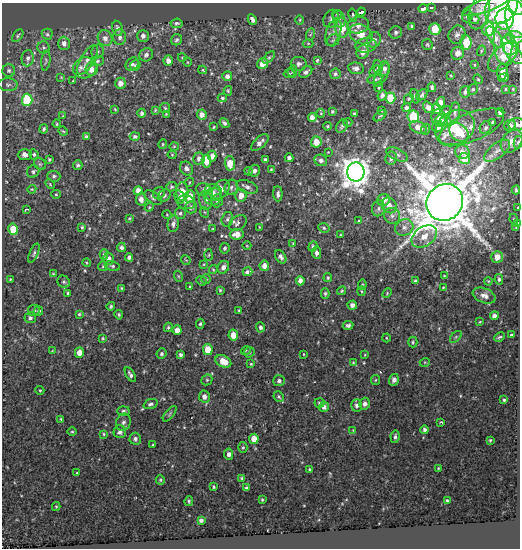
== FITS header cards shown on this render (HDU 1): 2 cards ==
NAXIS1  =                  518
NAXIS2  =                  546

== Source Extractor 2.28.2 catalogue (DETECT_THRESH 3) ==
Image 518 x 546 px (HDU 1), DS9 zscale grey, 1 PNG px = 1 image px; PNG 522 x 550 px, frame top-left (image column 1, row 546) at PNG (2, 3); each listed source drawn as its Kron ellipse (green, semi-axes under 4 px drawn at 4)
Background 0.0435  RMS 0.019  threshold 0.0576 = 3 sigma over >= 5 px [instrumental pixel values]
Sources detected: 357; all 357 listed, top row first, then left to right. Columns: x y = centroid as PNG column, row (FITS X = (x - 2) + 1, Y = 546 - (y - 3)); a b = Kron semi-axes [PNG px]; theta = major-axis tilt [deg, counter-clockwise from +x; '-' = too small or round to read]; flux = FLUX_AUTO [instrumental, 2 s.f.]
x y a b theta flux
517 5 9 7 -67 13
486 6 24 6 20 7.5
431 7 3 3 - 3.5
501 7 18 14 42 77
423 9 5 4 - 6.7
361 12 4 3 - 30
479 12 17 10 74 8.6
337 14 5 4 - 1.7
353 15 7 4 -76 2
467 16 6 5 - 3.5
331 19 9 7 65 4.4
339 19 8 6 -72 4.5
474 19 5 4 - 2.8
505 19 10 9 - 38
516 19 19 10 -81 32
252 20 6 3 -62 3.8
300 20 5 3 - 1.2
177 23 6 4 7 2.7
358 25 11 8 11 11
411 26 4 3 - 1.7
117 28 8 5 -77 4.6
342 28 10 7 -81 24
435 29 6 5 - 31
488 29 7 6 - 41
333 32 14 7 70 8.2
396 32 6 6 - 3.6
47 34 5 5 - 2.5
311 34 6 4 69 1.7
361 34 12 9 -30 23
457 35 9 8 - 5.8
18 36 7 4 54 2.3
143 36 6 5 - 5.6
120 37 8 6 89 5.2
495 37 12 6 -55 5.2
514 37 9 6 -2 4.8
105 38 8 7 - 6.9
177 40 6 5 - 2.5
333 40 7 5 42 3
374 40 8 7 - 6.5
466 42 7 5 -86 32
64 43 6 6 - 5.9
308 43 5 3 - 1.3
503 43 21 9 -86 16
366 45 10 7 8 6.7
427 45 6 5 - 2
509 45 10 7 -68 9
44 47 6 6 - 2.5
481 51 5 3 - 1.1
98 52 7 6 - 3.2
363 52 7 6 - 8.3
457 53 7 6 - 7.9
514 54 13 6 -48 5.3
146 55 7 6 - 5
503 56 19 10 45 14
182 57 4 3 - 0.97
28 58 8 6 83 4.3
269 58 7 4 41 2
87 60 17 7 58 8.3
317 60 4 3 - 4.2
46 61 10 4 83 2.4
97 61 6 5 - 2.4
168 61 5 4 - 7
187 62 4 3 - 0.98
132 64 7 6 - 3.2
263 64 6 5 - 13
299 64 8 7 - 4.7
135 65 5 5 - 1.9
474 65 3 2 - 1.1
378 67 7 4 -83 2.5
85 68 12 10 22 13
356 68 8 6 -10 5.1
384 68 7 5 -90 5.3
91 69 6 6 - 11
9 70 6 6 - 2.7
203 70 4 3 - 2
292 71 6 5 - 1.9
375 71 6 4 52 2.4
306 72 7 5 38 4.6
502 72 8 5 87 8
289 74 5 4 - 1.3
335 74 5 5 - 2.6
382 75 13 5 62 5.2
227 76 5 5 - 5.9
451 76 4 2 - 0.91
61 77 4 4 - 1.1
503 78 5 3 - 3.4
375 79 7 4 9 3.1
478 79 5 4 - 1.3
73 81 3 3 - 0.97
120 83 5 5 - 8
8 85 9 6 0 3.7
379 87 4 3 - 1.4
432 87 5 3 - 2.5
473 89 5 4 - 1.8
506 89 3 3 - 1.3
513 89 3 2 - 1.1
228 91 5 4 - 1.7
465 92 6 5 - 3.9
382 95 5 4 - 4.2
422 95 6 4 47 2.4
415 96 7 4 -71 1.8
222 98 5 4 - 2
390 98 5 5 - 35
409 99 5 4 - 1.8
27 100 6 5 - 76
441 102 5 4 - 5.8
406 107 5 4 - 3.5
428 107 6 4 -54 6.3
165 108 5 5 - 1.7
115 109 3 2 - 1.2
437 109 5 4 - 13
155 110 4 3 - 1.4
381 110 3 2 - 0.94
332 111 3 3 - 1.9
446 112 6 4 32 2.2
500 112 4 4 - 5.6
142 113 4 4 - 3.6
321 113 4 3 - 1.1
354 113 3 3 - 1.4
455 113 10 5 82 4
166 114 3 3 - 0.98
202 115 5 5 - 7.6
63 116 4 3 - 1.2
380 116 7 3 36 1.6
413 116 6 6 - 51
438 117 8 7 - 6.6
312 118 4 4 - 8.5
442 121 7 6 - 4.5
348 122 4 3 - 0.88
492 122 3 3 - 1.5
224 123 5 4 - 3.1
57 124 4 3 - 1.5
516 124 8 6 6 4.8
327 126 4 3 - 1.4
342 126 7 5 53 2.8
510 126 6 5 - 6.1
214 127 3 2 - 1.2
418 127 9 5 -23 9.9
438 127 6 5 - 9.2
471 127 35 14 22 20
455 128 21 17 34 57
486 128 6 5 - 3.4
44 129 4 3 - 2.4
426 129 6 3 68 1.4
63 131 5 3 - 1.3
459 132 11 8 -38 23
135 136 5 4 - 2.9
86 137 4 3 - 2.8
512 141 13 9 51 12
316 142 5 5 - 16
518 142 6 4 79 2.5
260 143 11 5 43 6.1
163 144 5 4 - 1.4
174 146 5 3 - 1.1
497 151 15 7 38 8.5
328 152 3 2 - 0.71
462 152 7 7 - 8.7
34 154 5 4 - 2.6
25 155 7 5 3 6.7
172 155 4 4 - 1.2
397 155 12 6 -23 4.4
212 156 5 4 - 7.6
199 158 6 5 - 4.7
289 158 4 4 - 4.3
391 158 6 5 - 4.5
465 158 6 5 - 29
49 159 3 3 - 1.8
265 159 4 3 - 2.5
321 160 6 6 - 4.4
206 161 6 4 -81 11
230 163 7 5 -87 20
40 164 6 5 - 2.5
78 165 5 4 - 2.8
186 168 7 6 - 5.1
271 169 4 3 - 1.4
33 171 6 6 - 3.2
249 171 4 3 - 1.4
254 171 6 5 - 4.4
356 172 9 8 - 1800
54 176 6 5 - 2.8
190 182 4 3 - 1.1
50 184 5 3 - 1.2
171 187 5 4 - 1.9
231 187 8 6 73 4
247 187 11 6 -19 5.5
32 189 4 3 - 1.3
203 189 7 6 - 3.4
221 189 11 7 51 11
516 190 4 3 - 2
138 191 4 4 - 7.9
182 192 9 6 -87 17
213 192 9 8 - 8.5
159 193 6 5 - 4.9
56 194 5 4 - 1.5
278 194 7 4 -88 4.3
164 195 7 5 47 3.4
241 195 6 5 - 12
180 197 7 4 -76 4.6
189 197 6 5 - 16
213 197 9 8 - 7.6
153 198 10 5 -36 3.9
141 199 6 5 - 7
206 200 9 6 -82 5.9
383 200 6 6 - 11
217 201 6 5 - 3.1
186 202 9 7 -14 4.6
445 202 19 17 46 7000
389 205 8 7 - 8.8
149 207 4 4 - 1.3
191 207 6 6 - 4
378 208 8 6 77 4.2
518 208 3 2 - 1.8
26 209 4 3 - 1.6
204 212 5 3 - 1.3
180 213 5 5 - 2.6
167 215 4 3 - 0.96
392 216 8 7 - 6
129 218 3 3 - 1.1
227 219 7 5 74 2.8
514 219 5 3 - 1.2
359 221 3 3 - 1.3
238 223 10 7 33 5.2
518 223 3 3 - 1.5
173 224 9 5 78 5.4
82 227 4 3 - 1.9
259 227 4 2 - 0.97
404 227 9 8 - 6.9
324 228 6 4 -28 2.3
516 228 4 2 - 0.85
13 229 6 5 - 26
213 229 4 3 - 1
237 234 7 5 8 12
340 235 4 2 - 0.95
424 236 14 9 36 17
293 243 3 3 - 1
247 246 4 3 - 0.94
313 246 5 4 - 2.2
121 247 4 4 - 3.4
225 248 5 4 - 2.5
34 253 10 4 67 2.8
316 253 6 4 -83 4.4
104 254 5 4 - 2.2
209 255 5 3 - 1.3
129 257 4 3 - 3.4
281 257 7 5 -58 4
497 257 6 5 - 11
109 259 6 5 - 6.4
186 260 5 3 - 1.1
86 263 4 3 - 1.3
204 264 4 2 - 1
103 266 5 5 - 1.7
112 266 8 5 -12 2.9
264 266 5 4 - 7.6
223 267 7 5 56 6.5
213 269 4 4 - 1.3
248 272 5 3 - 15
53 274 3 3 - 1.4
178 276 5 3 - 1.3
444 276 3 3 - 0.94
328 278 4 3 - 1.6
10 279 3 2 - 1.1
206 279 5 4 - 1.6
499 279 5 4 - 2.5
201 281 5 4 - 1.8
300 281 4 4 - 6
415 281 4 3 - 2.2
488 281 4 3 - 1
64 282 6 5 - 2.5
362 285 5 3 - 1.4
189 287 4 3 - 1.3
121 288 3 3 - 1.4
443 288 3 2 - 1
220 290 4 3 - 1.5
342 291 5 4 - 1.6
361 291 5 3 - 1.2
68 293 4 3 - 2
325 293 5 4 - 2
387 293 5 3 - 1.3
484 296 12 7 -22 7.1
352 305 5 4 - 6.2
111 306 4 4 - 2.4
34 310 6 5 - 3
239 310 4 3 - 1.1
38 311 5 4 - 2.1
79 314 3 3 - 1.6
119 315 5 4 - 2
494 316 4 4 - 5.5
30 318 6 5 - 2.9
480 321 3 2 - 0.92
200 324 5 4 - 2
348 325 5 4 - 3.2
168 327 5 4 - 1.8
260 327 5 4 - 3.5
177 330 5 4 - 7.4
233 335 5 5 - 15
512 335 3 3 - 4
456 337 7 3 45 1.2
500 337 6 3 26 1.9
103 338 4 3 - 1.3
386 338 4 3 - 0.99
413 342 5 4 - 1.9
208 349 5 5 - 20
246 350 5 3 - 1.2
52 351 4 2 - 0.84
249 352 6 5 - 1.9
79 353 5 4 - 12
162 354 5 5 - 2.9
304 354 3 2 - 0.95
181 355 4 3 - 3.4
365 355 4 2 - 0.96
223 361 8 5 -25 18
425 362 5 3 - 1.2
353 363 4 4 - 1.3
251 364 4 3 - 1.5
130 375 8 4 -60 3.5
207 380 6 5 - 1.9
375 380 5 4 - 1.6
394 380 6 5 - 6.2
279 381 6 5 - 3.3
40 390 4 4 - 1.4
204 397 6 5 - 6.8
279 397 5 5 - 1.8
504 400 4 3 - 1.9
319 403 5 5 - 2.2
150 404 7 4 20 3.3
365 404 6 5 - 5
357 405 6 5 - 4.3
324 407 5 5 - 4.4
123 411 6 4 4 2.6
170 414 9 4 51 2.4
61 419 4 3 - 1.3
123 422 9 7 69 4.5
441 422 4 3 - 1.6
353 430 3 3 - 0.8
425 430 4 4 - 3.7
72 432 4 3 - 1.3
120 432 6 6 - 5.1
104 434 4 3 - 1.5
395 437 6 4 79 3.1
135 439 6 5 - 3.7
254 439 5 4 - 14
490 440 3 3 - 1.3
153 445 3 2 - 1.1
243 447 5 4 - 1.9
229 454 5 4 - 4.6
438 468 3 2 - 0.97
310 469 3 2 - 1.5
77 473 3 2 - 0.9
242 478 3 3 - 1.6
160 480 4 4 - 1.7
214 487 3 3 - 1.8
246 488 4 3 - 2.8
262 500 3 2 - 1.4
189 501 5 3 - 1.8
447 501 4 3 - 2
56 506 4 4 - 1.4
201 520 4 4 - 3.5
At the frame edge (FLAGS 8, measured only in part): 6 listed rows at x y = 517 5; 501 7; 516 19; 518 142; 518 208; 518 223